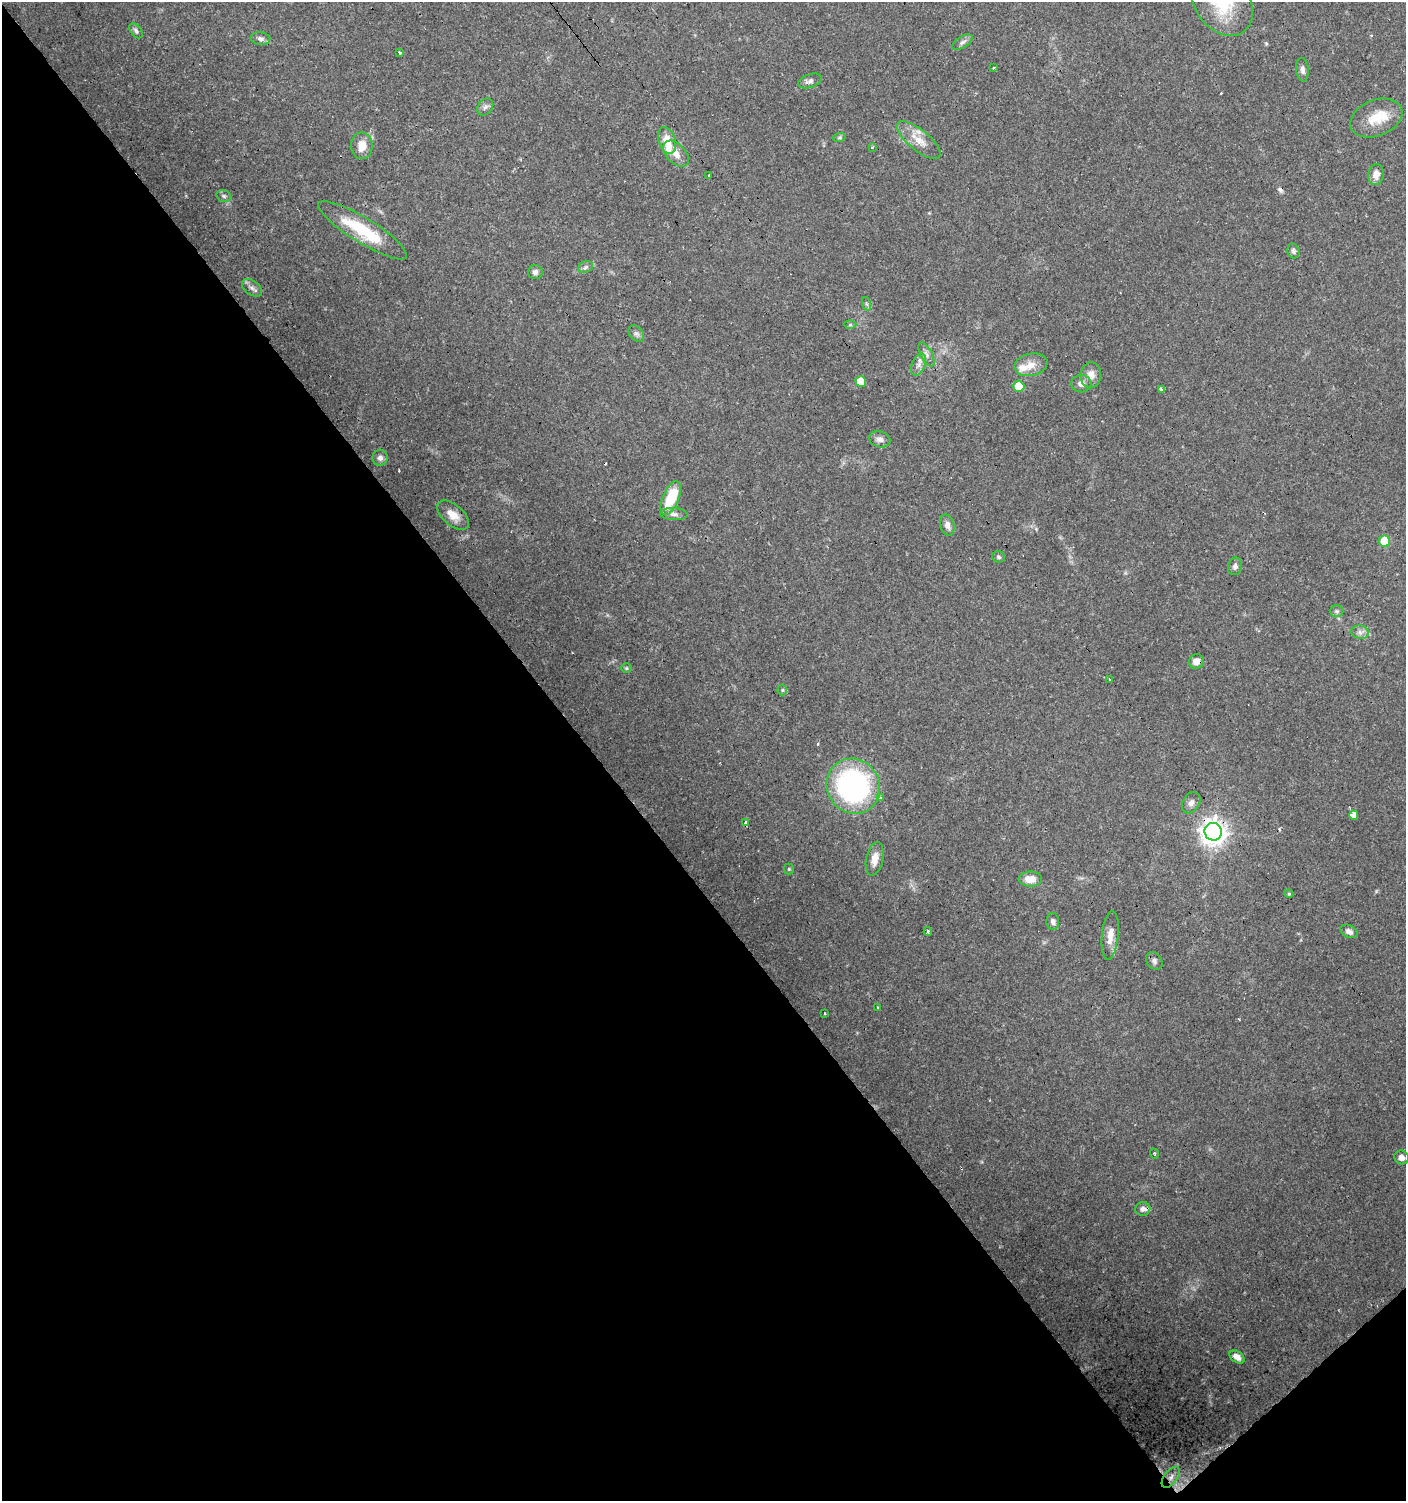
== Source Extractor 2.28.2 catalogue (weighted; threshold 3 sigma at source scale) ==
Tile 14 of 4 x 4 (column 2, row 4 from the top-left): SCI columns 1542-2945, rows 3-1501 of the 5954 x 5998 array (HDU 1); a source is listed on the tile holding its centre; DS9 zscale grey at full resolution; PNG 1408 x 1503 px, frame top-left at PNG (2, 2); each listed source drawn as its Kron ellipse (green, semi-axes under 4 px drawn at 4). Shown black and unused: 43% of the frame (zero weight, under 3 of 4 exposures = <1% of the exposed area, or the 3 px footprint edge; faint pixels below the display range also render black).
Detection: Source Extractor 2.28.2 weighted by HDU 2 'WHT'; one run over the whole footprint, this tile lists its part. Background 0.0517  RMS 0.0052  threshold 0.0235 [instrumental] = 3 sigma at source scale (4.5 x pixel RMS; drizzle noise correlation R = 1.50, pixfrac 1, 0.0396/0.0396 arcsec/px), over >= 5 px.
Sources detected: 82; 7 cosmic-ray / hot-pixel residue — neither listed nor drawn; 3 inside a brighter listed object's ellipse — not listed separately; the other 72 listed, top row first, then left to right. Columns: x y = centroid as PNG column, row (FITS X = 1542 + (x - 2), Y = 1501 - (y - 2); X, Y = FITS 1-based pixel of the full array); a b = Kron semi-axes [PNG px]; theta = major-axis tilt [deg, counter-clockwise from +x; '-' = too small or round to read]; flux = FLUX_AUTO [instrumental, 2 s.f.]
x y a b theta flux
1222 2 36 27 -53 29
136 31 8 5 -51 1.4
260 39 10 6 -8 1.8
963 42 11 5 32 1.7
400 53 4 3 - 1.6
994 68 3 3 - 1.3
1302 70 12 6 -84 2.1
810 81 12 6 21 1.9
485 107 9 7 53 1.8
1376 118 27 18 22 13
839 138 6 4 18 0.82
667 140 14 8 -70 8.9
919 140 27 10 -39 7.8
362 146 13 11 89 7.2
872 147 3 2 - 0.71
676 154 15 9 -46 5.1
709 175 3 2 - 0.64
1376 175 10 8 83 3.8
224 196 7 5 -16 1.1
362 230 52 12 -32 28
1293 251 7 6 - 1.2
586 267 7 5 23 1.3
535 272 7 7 - 2
252 288 11 7 -36 2.2
867 304 7 4 -70 0.89
850 325 6 4 1 0.79
636 334 9 6 -49 1.6
926 354 13 5 -62 2.3
919 365 12 6 68 2.7
1031 365 17 11 12 5.8
1091 375 13 10 84 4.6
861 381 5 5 - 10
1081 384 10 9 - 2.9
1019 386 5 5 - 16
1161 389 4 3 - 3.6
880 439 11 7 -17 2.5
380 458 8 7 - 2.2
671 498 18 8 67 20
674 514 14 6 -3 2.3
453 515 19 10 -40 6.5
947 525 10 7 -74 2.7
1385 541 6 5 - 17
998 557 6 5 - 1
1235 566 9 7 77 2.1
1337 611 7 5 -1 1
1360 632 9 6 -13 2
1196 661 7 7 - 4
626 668 5 4 - 0.74
1110 680 4 3 - 1.5
782 690 5 5 - 0.72
853 786 28 26 -59 120
880 797 3 3 - 9.8
1191 803 11 8 59 2.5
1354 815 5 3 - 260
746 823 4 3 - 3.1
1213 832 9 8 - 470
875 859 17 8 78 5
789 869 5 5 - 0.6
1030 879 11 7 0 6.3
1289 894 4 4 - 0.54
1053 921 8 6 -87 2.1
1349 931 9 6 -25 2.2
928 932 4 3 - 0.79
1110 936 24 8 84 5.9
1154 961 9 7 -52 1.7
878 1008 3 3 - 2.2
825 1013 2 2 - 0.56
1154 1154 5 3 - 0.66
1401 1157 7 6 - 3.1
1143 1209 7 7 - 1.9
1237 1357 8 5 -36 3.9
1171 1477 12 6 53 2.9
Overlapping masked pixels (flux is a lower limit): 2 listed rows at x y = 1213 832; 1171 1477
Isophote crosses this tile's border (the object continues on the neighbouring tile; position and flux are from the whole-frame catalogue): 1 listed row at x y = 1222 2